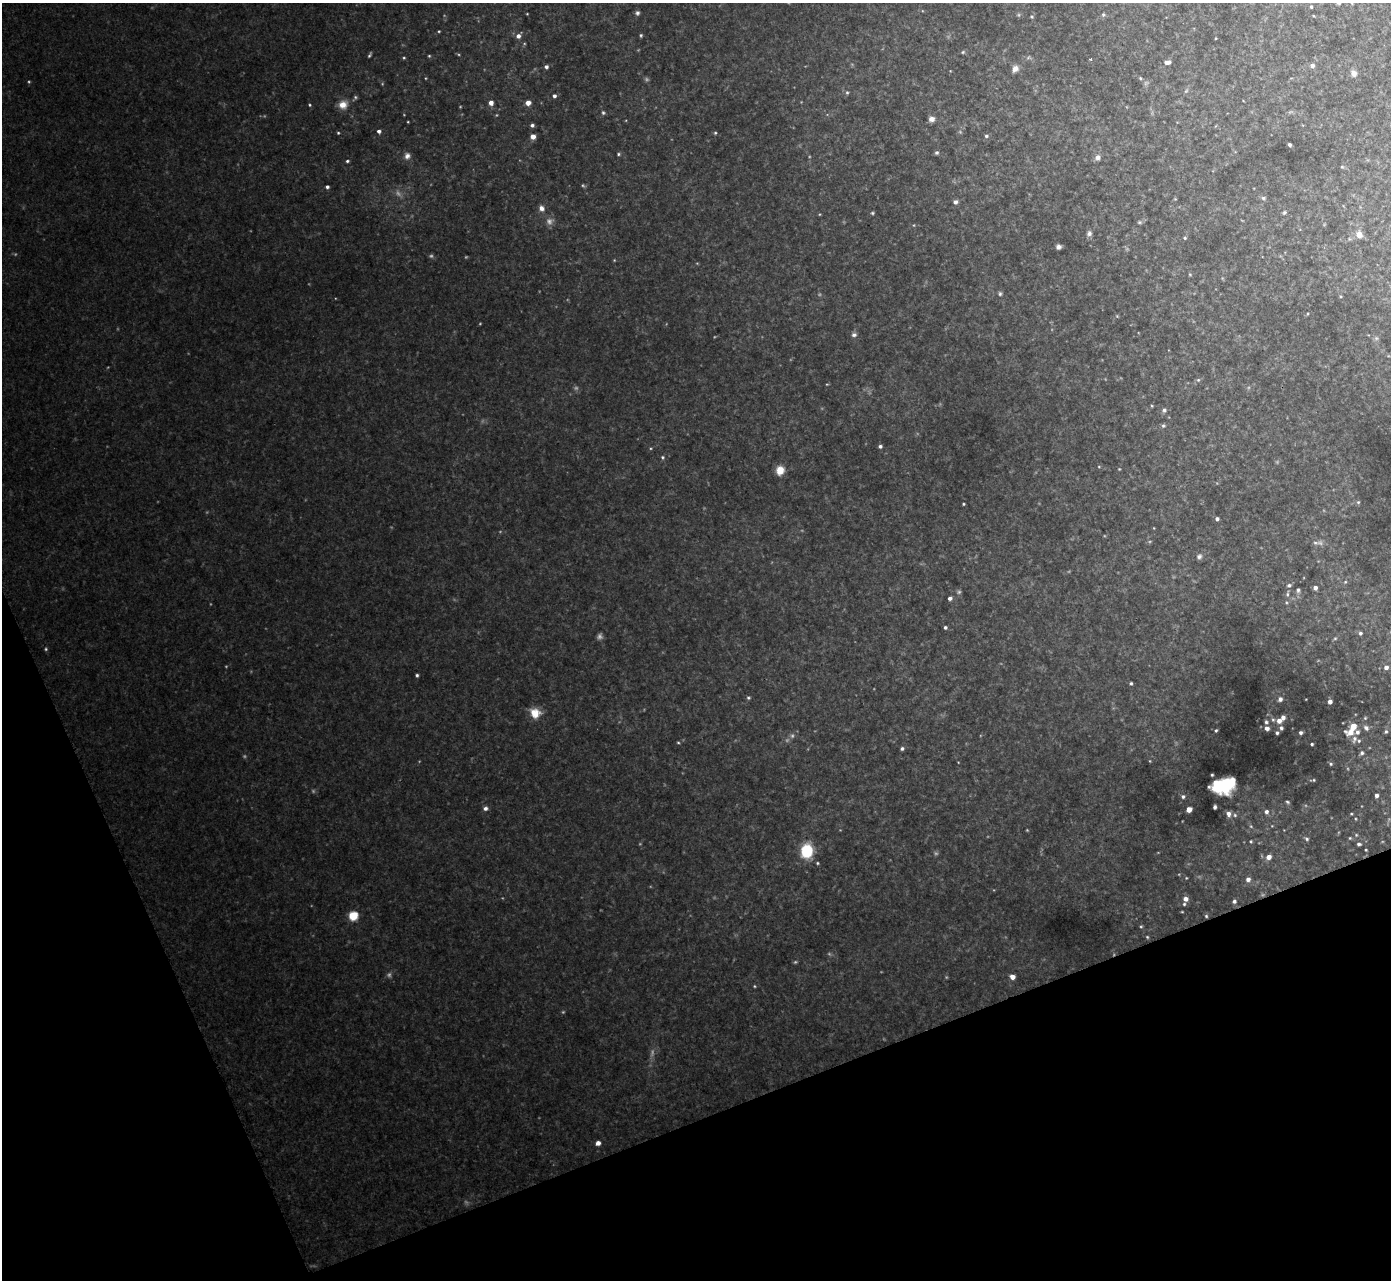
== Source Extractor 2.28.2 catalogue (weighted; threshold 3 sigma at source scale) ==
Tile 14 of 4 x 4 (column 2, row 4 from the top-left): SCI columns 1459-2847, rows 155-1432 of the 5692 x 5725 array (HDU 1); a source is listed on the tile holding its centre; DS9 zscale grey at full resolution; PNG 1393 x 1282 px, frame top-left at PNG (2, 3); no overlay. Shown black and unused: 19% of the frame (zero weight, under 2 of 3 exposures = <1% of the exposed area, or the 3 px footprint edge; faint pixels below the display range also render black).
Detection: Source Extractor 2.28.2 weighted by HDU 2 'WHT'; one run over the whole footprint, this tile lists its part. Background 0.0921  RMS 0.012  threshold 0.0536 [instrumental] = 3 sigma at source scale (4.5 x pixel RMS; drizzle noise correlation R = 1.50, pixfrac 1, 0.05/0.05 arcsec/px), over >= 5 px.
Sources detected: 171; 22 too faint to see at this stretch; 1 inside a brighter object's white glare — not listed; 4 inside a brighter listed object's ellipse — not listed separately; the other 144 listed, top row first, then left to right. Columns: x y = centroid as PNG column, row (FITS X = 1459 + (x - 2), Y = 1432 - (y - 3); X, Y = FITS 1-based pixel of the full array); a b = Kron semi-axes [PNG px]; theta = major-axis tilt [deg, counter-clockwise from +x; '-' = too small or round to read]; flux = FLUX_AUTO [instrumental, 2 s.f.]
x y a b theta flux
1352 3 5 3 - 1.2
1311 7 4 4 - 1.7
637 13 6 5 - 2.8
527 14 4 2 - 0.83
1103 15 6 5 - 2
1031 17 5 4 - 1.4
439 31 4 3 - 1.1
641 35 4 3 - 1.6
518 36 6 5 - 6
1215 38 4 2 - 0.99
963 52 5 4 - 1.6
369 55 6 3 57 1.8
429 56 4 3 - 1.2
404 58 4 4 - 1.3
1167 62 8 4 6 5.8
1312 66 5 5 - 5.1
546 67 5 4 - 3.4
1015 69 9 7 59 6.4
1354 73 8 7 - 7.4
1140 78 4 4 - 1.5
1186 91 7 4 45 2
847 92 5 4 - 1.8
554 96 5 4 - 3.5
491 103 4 4 - 7.3
528 103 5 4 - 9.9
310 105 4 4 - 1.3
343 105 12 10 20 12
603 113 5 4 - 2
931 119 7 6 - 6.5
408 122 3 2 - 0.86
532 125 4 4 - 3
379 131 4 4 - 3.3
338 133 4 3 - 1.3
715 133 5 4 - 1.5
533 136 4 4 - 9.8
986 136 5 4 - 2.3
1290 145 4 3 - 2.7
937 153 5 4 - 2.2
618 154 4 4 - 1.6
407 156 9 8 - 5.7
1098 157 8 7 - 5.1
347 161 4 3 - 1.8
1342 167 5 4 - 1.4
583 185 5 3 - 1.2
327 187 4 4 - 2.7
1263 198 6 5 - 2.2
955 202 5 5 - 4.5
541 208 8 6 -59 5.9
872 213 5 4 - 1.5
1284 213 5 5 - 1.9
1139 222 6 5 - 1.8
1089 233 7 7 - 3.8
1359 234 10 8 -69 8.4
1185 238 5 4 - 1.7
1058 247 5 4 - 3.8
1190 275 5 3 - 1.1
1000 294 6 4 89 2.1
1341 296 4 4 - 1.3
1117 316 4 4 - 1.1
854 335 7 6 - 3.5
1376 338 6 4 -72 2
1198 380 6 5 - 1.9
1164 410 6 5 - 2.7
1163 426 6 5 - 2.1
880 446 4 4 - 2.7
663 457 5 5 - 1.9
1099 467 4 3 - 0.94
1119 469 3 3 - 0.85
780 470 9 8 - 14
1358 502 5 4 - 1.6
963 504 3 2 - 1.2
1217 519 4 4 - 3.3
1315 543 10 6 -8 4.4
1199 556 8 7 - 3.6
1345 582 5 4 - 1.4
1289 585 6 5 - 2.9
1315 588 4 4 - 4.4
1298 590 7 4 90 2.6
1287 594 8 4 71 2.2
950 598 5 4 - 3.7
1286 602 5 3 - 1.2
945 627 4 4 - 2.3
1360 633 5 4 - 2.3
1335 638 5 3 - 1.4
46 649 4 4 - 1.5
1386 667 4 4 - 4.9
417 675 3 3 - 2
1131 683 4 3 - 1.8
748 698 5 5 - 1.9
1280 699 5 5 - 4.1
1330 702 4 4 - 5.6
535 713 13 12 - 17
1273 720 5 5 - 1.9
1279 721 6 5 - 6.2
1266 722 5 4 - 2.2
1353 726 12 6 38 20
1267 728 5 5 - 4.7
1281 728 5 5 - 2.7
1366 728 8 6 -45 3.7
1216 731 3 2 - 1.4
1386 732 5 4 - 1.8
1277 733 3 3 - 2.4
1301 733 4 3 - 2.7
1354 739 10 6 75 4.7
678 742 5 3 - 1.2
1312 744 3 3 - 1.6
902 748 4 4 - 2.6
1362 753 5 5 - 2.5
1331 764 5 4 - 1.9
1212 775 3 3 - 1.5
1313 780 7 3 0 1.7
1227 783 11 10 - 78
1376 795 3 3 - 3.6
1183 796 5 5 - 2.7
1287 802 5 3 - 1.8
1215 807 4 3 - 2.8
485 808 6 5 - 3.9
1189 809 4 4 - 14
1266 812 6 5 - 3.6
1228 814 7 6 - 5.5
1351 814 3 3 - 1.1
1235 815 5 4 - 2
1251 826 5 5 - 1.5
1356 835 5 4 - 1.2
1350 838 4 4 - 1.2
1307 839 6 4 -17 2.2
1251 841 4 3 - 1.3
1359 844 5 3 - 2.4
1366 850 3 2 - 1.1
807 851 14 11 84 49
1269 857 5 4 - 8.2
817 863 4 4 - 1.4
1186 878 4 3 - 0.98
1248 879 5 5 - 5.2
1185 899 5 5 - 6.9
1234 901 5 4 - 2.9
1184 904 4 4 - 1.7
353 916 5 5 - 75
1206 916 4 4 - 1.6
1141 926 5 3 - 1.2
1147 937 5 4 - 1.3
1012 977 5 4 - 9.5
754 986 5 3 - 1.1
598 1143 4 4 - 7.5
Isophote crosses this tile's border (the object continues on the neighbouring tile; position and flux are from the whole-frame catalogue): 1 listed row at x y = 1352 3